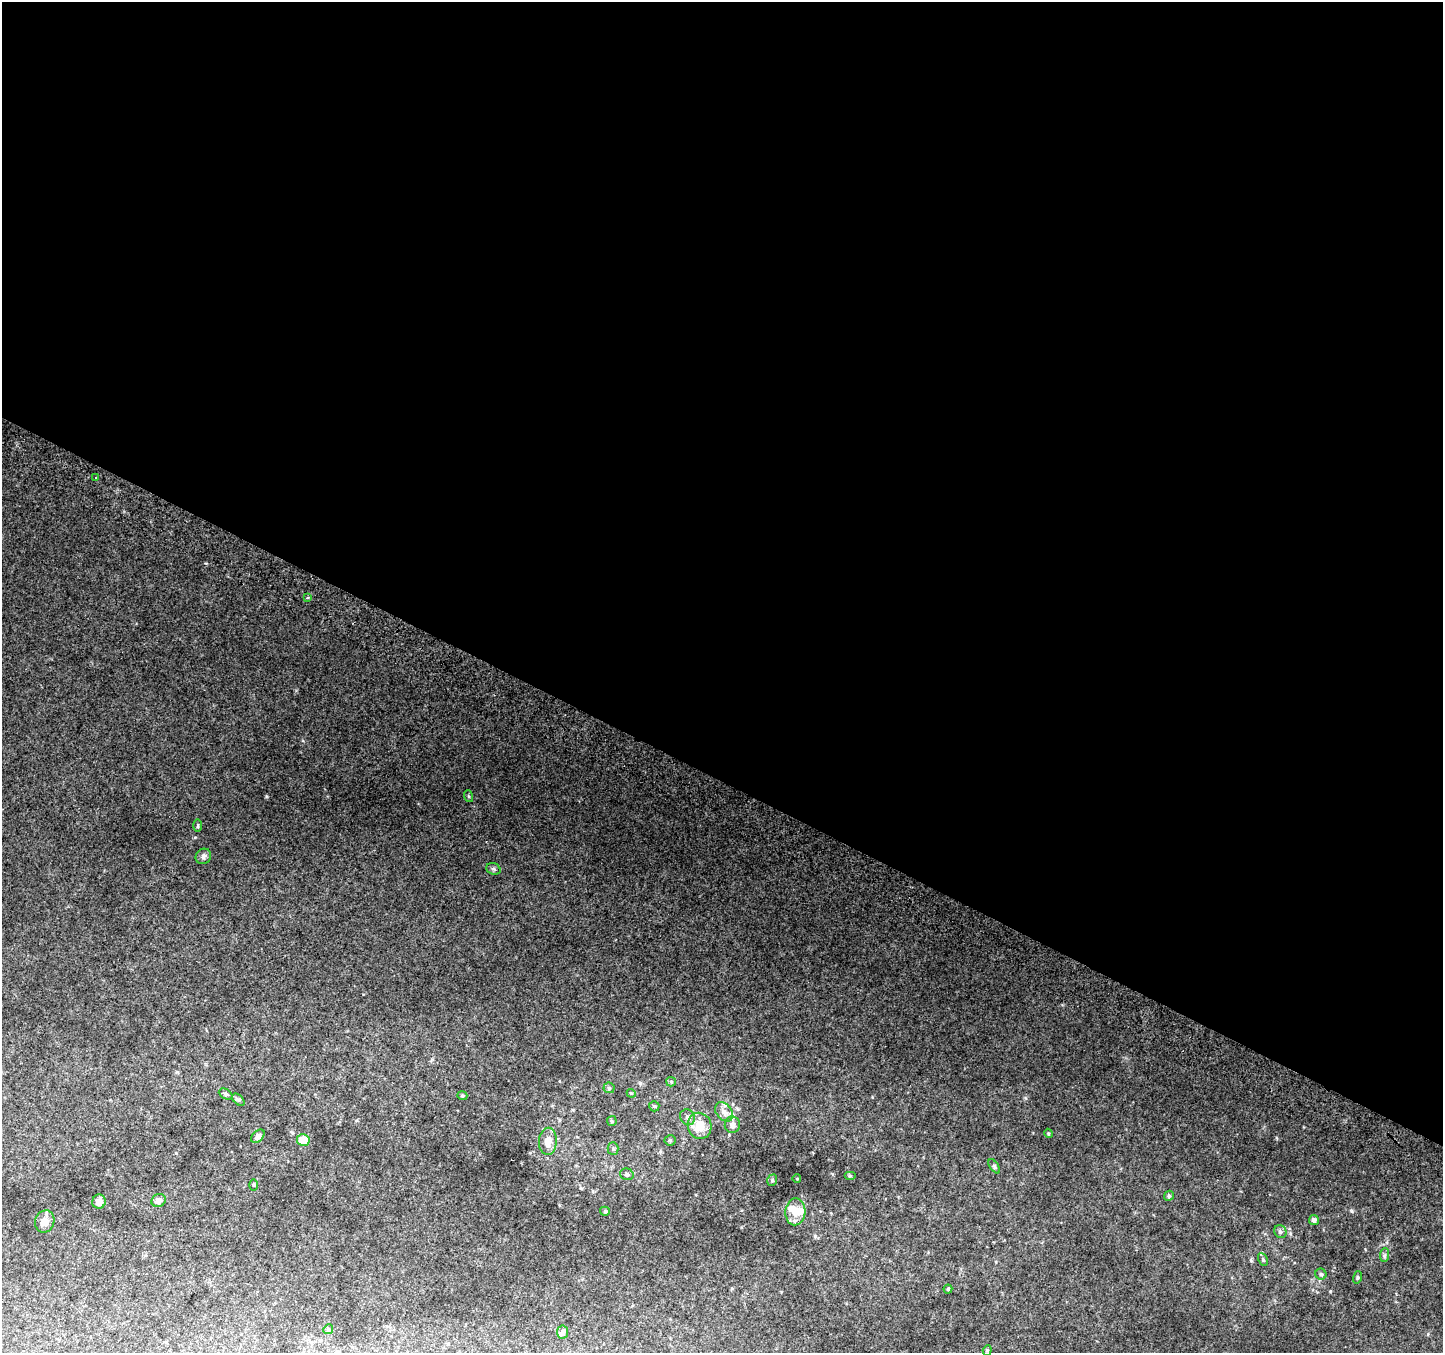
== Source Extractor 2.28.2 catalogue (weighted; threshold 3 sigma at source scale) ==
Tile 3 of 4 x 4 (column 3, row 1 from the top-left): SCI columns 2914-4354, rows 4357-5707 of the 5818 x 5945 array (HDU 1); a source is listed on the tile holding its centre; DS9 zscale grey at full resolution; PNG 1445 x 1355 px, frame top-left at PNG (2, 2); each listed source drawn as its Kron ellipse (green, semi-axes under 4 px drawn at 4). Shown black and unused: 58% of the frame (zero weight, under 2 of 3 exposures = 2% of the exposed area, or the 3 px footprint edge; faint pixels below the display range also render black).
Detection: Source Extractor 2.28.2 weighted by HDU 2 'WHT'; one run over the whole footprint, this tile lists its part. Background 0.085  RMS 0.013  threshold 0.0563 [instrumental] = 3 sigma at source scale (4.5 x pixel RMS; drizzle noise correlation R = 1.50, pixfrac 1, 0.0396/0.0396 arcsec/px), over >= 5 px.
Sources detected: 51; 1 inside a brighter object's white glare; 1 cosmic-ray / hot-pixel residue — neither listed nor drawn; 3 inside a brighter listed object's ellipse — not listed separately; the other 46 listed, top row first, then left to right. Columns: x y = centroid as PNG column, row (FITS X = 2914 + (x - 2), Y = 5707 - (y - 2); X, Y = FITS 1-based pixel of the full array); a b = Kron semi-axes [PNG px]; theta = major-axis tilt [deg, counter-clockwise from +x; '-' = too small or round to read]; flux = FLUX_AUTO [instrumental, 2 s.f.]
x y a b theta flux
96 478 3 2 - 0.92
308 597 4 3 - 1.8
468 796 6 4 -70 1.5
198 826 6 3 89 1.4
203 856 8 7 - 3.5
493 869 7 5 -21 2.2
671 1082 5 4 - 1.4
609 1088 5 5 - 1.8
631 1093 4 3 - 1.1
226 1094 7 5 -28 2.1
462 1096 5 4 - 1.8
238 1100 7 4 -44 2.3
654 1106 5 5 - 1.8
724 1112 10 7 -53 8.3
687 1117 8 7 - 4.6
612 1121 5 4 - 1.5
732 1125 8 7 - 6.4
699 1126 13 11 -69 26
1048 1133 4 3 - 1.1
258 1136 8 5 47 4.9
303 1140 6 6 - 17
670 1140 5 5 - 1.7
548 1141 13 9 88 13
613 1148 6 5 - 2.1
994 1166 8 4 -54 1.9
627 1174 7 5 -17 3
850 1176 6 4 0 1.3
797 1179 4 3 - 0.8
772 1180 6 4 70 1.8
253 1185 6 4 -89 1.2
1169 1196 5 4 - 1.5
99 1201 7 6 - 7.2
159 1201 7 6 - 5.8
605 1211 5 4 - 1.6
795 1212 13 10 86 14
1314 1220 5 5 - 3.8
45 1221 11 9 70 9.1
1280 1231 7 6 - 2.6
1385 1255 7 4 88 2
1263 1259 7 4 -63 1.9
1321 1274 5 5 - 2
1358 1277 6 4 74 1.5
948 1289 4 4 - 1.5
328 1329 5 4 - 1.6
562 1332 6 5 - 3.7
987 1350 5 4 - 1.6
Unlisted compact peaks at least as high as the median listed source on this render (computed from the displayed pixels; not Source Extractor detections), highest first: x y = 1351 1211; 1330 1291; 832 1174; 303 741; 1251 1261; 1428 1334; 1365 1249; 815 1236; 1277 1138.